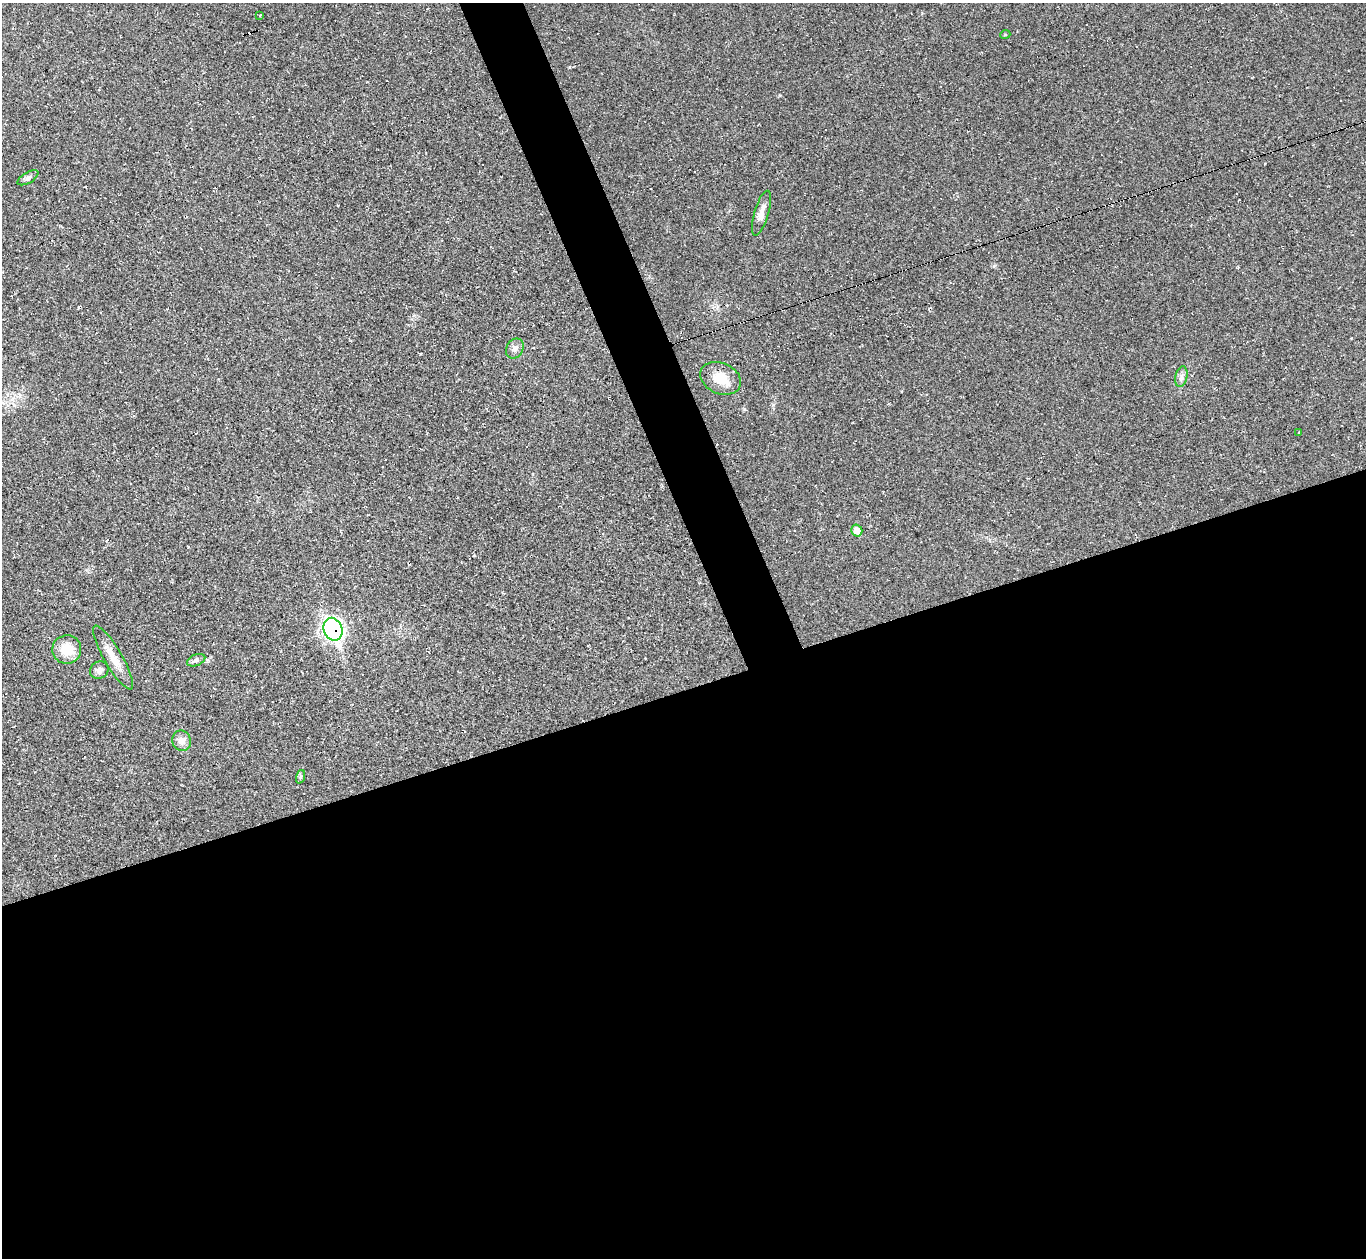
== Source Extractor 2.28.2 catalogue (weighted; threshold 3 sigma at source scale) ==
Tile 15 of 4 x 4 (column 3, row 4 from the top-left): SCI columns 2731-4094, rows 274-1529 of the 5459 x 5444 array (HDU 1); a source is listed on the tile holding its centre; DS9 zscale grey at full resolution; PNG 1368 x 1260 px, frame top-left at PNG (2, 3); each listed source drawn as its Kron ellipse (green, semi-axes under 4 px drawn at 4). Shown black and unused: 48% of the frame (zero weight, under 2 of 3 exposures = <1% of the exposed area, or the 3 px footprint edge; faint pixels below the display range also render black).
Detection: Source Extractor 2.28.2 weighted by HDU 2 'WHT'; one run over the whole footprint, this tile lists its part. Background 0.0485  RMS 0.0067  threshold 0.0303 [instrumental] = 3 sigma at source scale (4.5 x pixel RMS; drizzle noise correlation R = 1.50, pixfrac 1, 0.05/0.05 arcsec/px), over >= 5 px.
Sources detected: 25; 9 cosmic-ray / hot-pixel residue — neither listed nor drawn; the other 16 listed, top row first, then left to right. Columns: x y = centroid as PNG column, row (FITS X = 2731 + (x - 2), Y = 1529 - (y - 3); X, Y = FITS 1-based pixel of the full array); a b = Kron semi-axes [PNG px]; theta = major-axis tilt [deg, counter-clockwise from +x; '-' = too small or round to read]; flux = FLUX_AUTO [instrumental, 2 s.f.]
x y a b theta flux
260 15 3 2 - 0.5
1005 35 5 3 - 0.63
28 178 12 5 30 2
761 213 23 7 73 5.8
515 349 10 8 59 3.3
1181 377 10 6 77 2.6
721 378 21 15 -24 13
1299 432 4 2 - 0.46
857 530 6 5 - 7.9
333 629 12 9 -67 270
67 649 14 14 - 13
113 658 36 9 -60 10
196 660 9 5 22 1.9
99 670 9 8 - 2.7
182 741 10 9 - 4.6
300 777 7 4 71 1
Overlapping masked pixels (flux is a lower limit): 1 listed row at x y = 333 629
Unlisted compact peaks at least as high as the median listed source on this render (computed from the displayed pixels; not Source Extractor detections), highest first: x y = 744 409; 994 266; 420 354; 780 95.